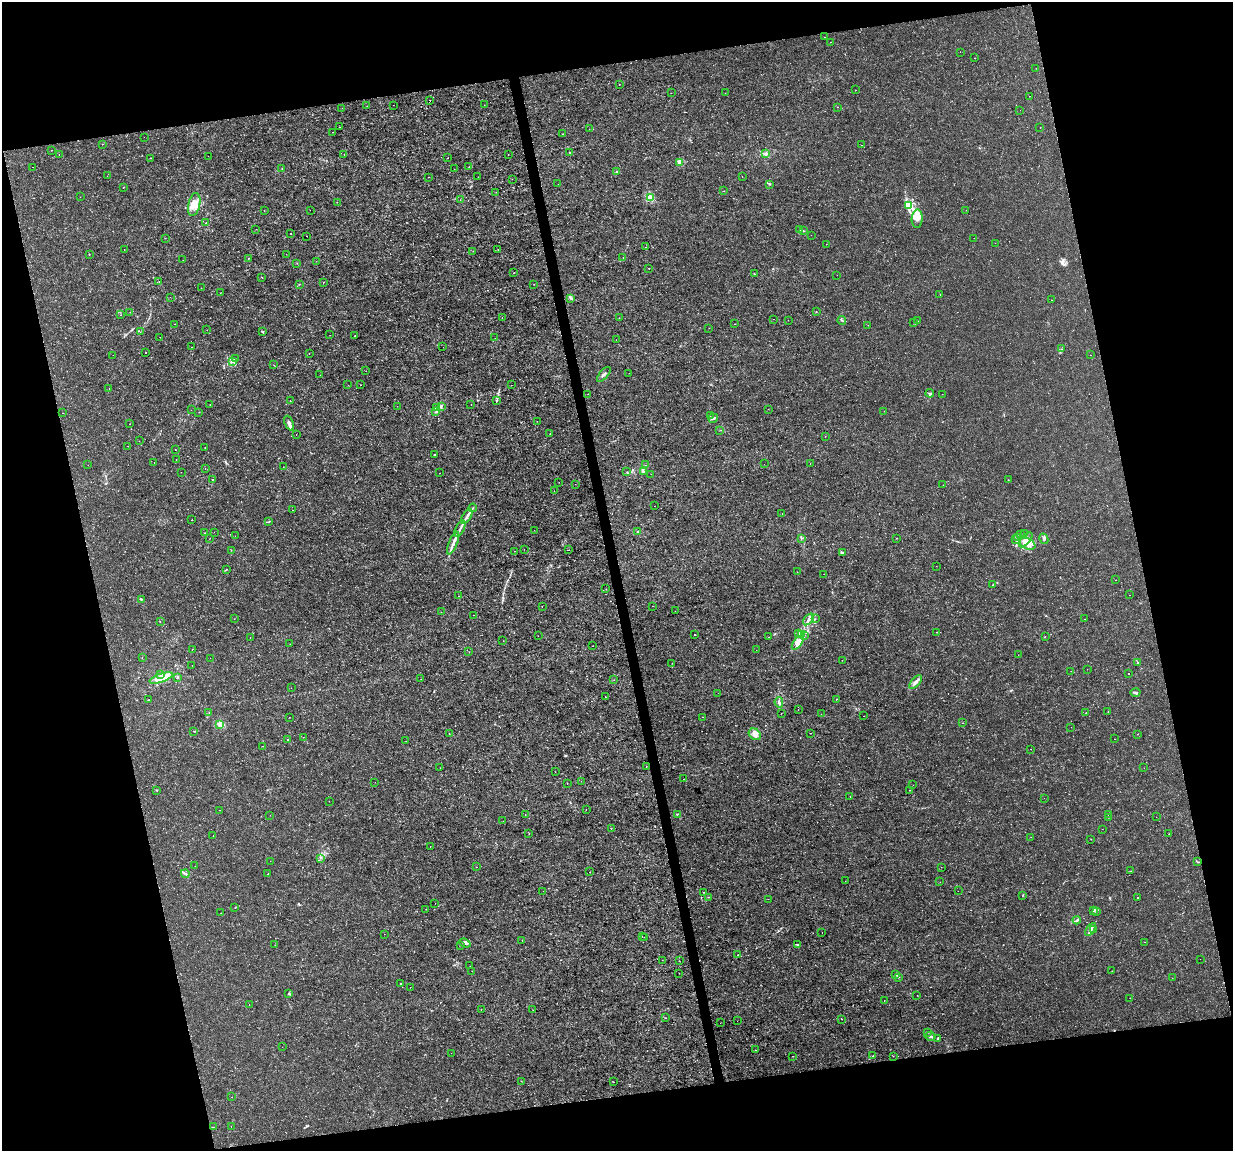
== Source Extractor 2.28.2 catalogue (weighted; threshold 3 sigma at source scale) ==
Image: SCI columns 1-4922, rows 79-4671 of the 4922 x 4703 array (HDU 1 of 3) = the unmasked area's bounding box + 8 px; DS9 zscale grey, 4 x 4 block average (1 PNG px = mean of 4 x 4 image px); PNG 1235 x 1153 px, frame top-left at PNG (2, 2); each listed source drawn as its Kron ellipse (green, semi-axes under 4 px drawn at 4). Shown black and unused: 26% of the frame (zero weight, under 3 of 4 exposures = <1% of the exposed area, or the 3 px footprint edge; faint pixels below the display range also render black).
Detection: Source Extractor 2.28.2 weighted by HDU 2 'WHT'. Background -4.10e-05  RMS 7.5e-04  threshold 0.00337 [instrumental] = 3 sigma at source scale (4.5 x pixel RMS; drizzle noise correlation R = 1.50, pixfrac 1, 0.0396/0.0396 arcsec/px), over >= 5 px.
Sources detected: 437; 1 too faint to see at this stretch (4 x 4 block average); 7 cosmic-ray / hot-pixel residue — neither listed nor drawn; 6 coinciding with a brighter row at this scale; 19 inside a brighter listed object's ellipse — not listed separately; the other 404 listed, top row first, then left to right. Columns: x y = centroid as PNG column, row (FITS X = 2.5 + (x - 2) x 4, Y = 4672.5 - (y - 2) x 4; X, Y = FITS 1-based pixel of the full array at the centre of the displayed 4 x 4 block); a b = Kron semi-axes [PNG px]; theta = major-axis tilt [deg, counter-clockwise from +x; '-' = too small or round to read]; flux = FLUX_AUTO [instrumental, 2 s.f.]
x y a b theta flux
824 37 2 2 - 0.11
830 42 2 2 - 0.16
960 52 2 2 - 0.071
975 58 2 2 - 0.13
1036 68 2 2 - 0.084
619 84 2 2 - 0.12
856 90 2 2 - 0.14
671 93 2 2 - 0.077
725 93 2 2 - 0.12
1030 96 2 2 - 0.091
430 100 2 2 - 0.27
393 105 2 2 - 0.15
484 105 2 2 - 0.11
367 106 2 2 - 0.1
838 107 2 2 - 0.11
342 108 2 2 - 0.092
1020 110 2 2 - 0.053
340 127 2 2 - 0.072
1040 128 2 2 - 0.088
589 129 2 2 - 0.075
332 132 2 2 - 0.17
562 134 2 2 - 0.16
144 137 2 2 - 0.072
102 144 2 2 - 0.19
862 145 2 2 - 0.21
51 150 2 2 - 0.1
569 152 2 2 - 0.3
344 154 2 2 - 0.24
765 154 2 2 - 1.4
59 155 2 2 - 0.075
508 155 2 2 - 0.11
208 156 2 2 - 0.087
151 158 2 2 - 0.17
448 158 2 2 - 0.12
680 162 4 3 - 0.89
32 167 2 2 - 0.25
469 167 2 2 - 0.079
282 169 2 2 - 0.15
454 169 2 2 - 0.11
616 172 3 2 - 0.38
107 176 2 2 - 0.074
428 177 2 2 - 0.099
478 177 2 2 - 0.13
742 177 2 2 - 0.39
512 179 2 2 - 0.27
558 184 2 2 - 0.085
770 184 2 2 - 0.42
123 187 2 2 - 0.55
724 191 2 2 - 0.25
496 192 2 2 - 0.13
80 197 2 2 - 0.1
650 198 2 2 - 18
460 200 2 2 - 0.16
337 202 2 2 - 0.075
194 204 11 6 77 4
908 205 4 3 - 1.2
310 210 2 2 - 0.062
966 210 2 2 - 0.12
264 211 2 2 - 0.12
917 219 9 5 87 3.1
206 223 2 2 - 0.18
256 229 2 2 - 0.12
800 230 2 2 - 0.57
803 231 2 2 - 0.27
290 234 2 2 - 0.25
811 235 2 2 - 0.23
307 236 2 2 - 0.17
165 238 2 2 - 0.086
974 238 2 2 - 0.081
995 243 2 2 - 0.057
826 244 2 2 - 0.27
646 247 2 2 - 0.2
124 249 2 2 - 0.11
498 250 2 2 - 0.12
473 251 2 2 - 0.082
89 254 2 2 - 0.24
286 254 2 2 - 0.073
623 257 2 2 - 0.075
249 258 2 2 - 0.25
183 260 2 2 - 0.12
316 261 2 2 - 0.075
297 263 2 2 - 0.12
649 268 2 2 - 0.18
514 273 2 2 - 0.097
755 274 3 2 - 0.24
837 275 2 2 - 0.059
262 277 2 2 - 0.27
159 281 2 2 - 0.13
323 282 2 2 - 0.26
299 284 2 2 - 0.15
534 284 2 2 - 0.11
201 288 2 2 - 0.077
221 293 2 2 - 0.096
940 294 2 2 - 0.15
170 297 2 2 - 0.13
571 298 3 2 - 0.63
1052 300 2 2 - 0.21
130 312 2 2 - 0.094
816 312 2 2 - 0.16
120 315 2 2 - 0.086
502 318 2 2 - 0.27
619 318 2 2 - 0.12
774 319 2 2 - 0.081
788 320 2 2 - 0.091
842 320 4 2 - 0.44
917 321 2 2 - 0.19
914 323 2 2 - 0.076
175 324 2 2 - 0.095
734 324 2 2 - 0.15
868 325 2 2 - 0.071
709 328 2 2 - 0.067
207 330 2 2 - 0.11
263 331 3 2 - 0.26
140 332 2 2 - 0.18
330 335 2 2 - 0.28
355 336 2 2 - 0.33
160 337 2 2 - 0.19
495 338 2 2 - 0.073
616 340 2 2 - 0.1
192 347 2 2 - 0.084
443 347 2 2 - 0.099
1061 349 2 2 - 0.16
146 353 2 2 - 0.38
309 354 2 2 - 0.23
113 355 2 2 - 0.13
1090 355 2 2 - 0.18
235 359 2 2 - 0.19
233 361 3 2 - 1.1
274 365 2 2 - 0.25
366 371 2 2 - 0.096
629 373 2 2 - 0.11
604 374 9 2 49 1
320 375 2 2 - 0.078
348 385 2 2 - 0.09
361 385 2 2 - 0.12
511 385 2 2 - 0.071
109 388 2 2 - 0.2
930 393 4 2 - 0.64
588 394 2 2 - 0.075
942 394 2 2 - 0.1
497 400 2 2 - 0.24
290 401 2 2 - 0.2
471 404 2 2 - 0.14
210 405 2 2 - 0.096
397 406 2 2 - 0.24
436 407 4 2 - 0.7
441 407 4 3 - 0.69
768 409 2 2 - 0.086
191 410 2 2 - 0.053
884 411 2 2 - 0.12
199 412 2 2 - 0.12
436 412 4 2 - 0.48
62 413 2 2 - 0.11
710 416 2 2 - 0.13
713 418 5 2 - 1.2
537 421 2 2 - 0.13
289 423 8 3 -65 1.7
129 424 2 2 - 0.14
720 430 2 2 - 0.13
296 434 2 2 - 0.14
550 434 2 2 - 0.12
825 436 2 2 - 0.17
139 441 2 2 - 0.069
128 446 2 2 - 0.16
205 447 2 2 - 0.097
175 450 2 2 - 0.24
434 455 2 2 - 0.32
176 459 2 2 - 0.095
154 462 2 2 - 0.25
810 463 2 2 - 0.082
764 464 2 2 - 0.061
88 465 2 2 - 0.071
646 465 2 2 - 0.12
283 467 2 2 - 0.089
205 468 2 2 - 0.091
643 471 3 2 - 0.46
181 472 2 2 - 0.25
627 472 2 2 - 0.23
439 473 2 2 - 0.096
651 474 2 2 - 0.085
213 479 2 2 - 0.13
1008 480 2 2 - 0.18
559 482 2 2 - 0.076
575 484 2 2 - 0.069
943 485 2 2 - 0.1
554 490 2 2 - 0.061
654 506 2 2 - 0.25
473 508 4 2 - 0.55
293 510 2 2 - 0.083
782 514 2 2 - 0.19
467 516 8 2 58 1.7
192 520 2 2 - 0.32
269 522 3 2 - 0.27
460 529 9 2 63 1.2
534 530 2 2 - 0.074
214 532 2 2 - 0.078
638 532 2 2 - 1
204 533 2 2 - 0.45
1024 534 2 2 - 0.12
1020 535 2 2 - 0.28
235 536 2 2 - 0.067
210 538 2 2 - 0.1
801 538 2 2 - 0.21
897 538 2 2 - 0.14
1018 538 2 2 - 0.33
1044 539 5 3 - 0.82
1016 540 3 2 - 0.48
1026 540 9 4 49 3
453 543 12 2 68 1.8
1028 544 8 5 -28 2.9
524 549 2 2 - 0.13
231 550 2 2 - 0.11
569 550 2 2 - 0.46
514 551 2 2 - 0.096
842 553 3 2 - 0.56
936 566 2 2 - 0.11
227 569 3 2 - 0.21
797 572 2 2 - 0.059
824 574 2 2 - 0.11
1115 580 2 2 - 0.15
993 585 3 2 - 0.19
606 589 2 2 - 0.073
1130 595 2 2 - 0.15
458 596 2 2 - 0.19
141 599 2 2 - 0.44
542 606 2 2 - 0.083
653 606 2 2 - 0.076
675 611 2 2 - 0.089
441 612 2 2 - 0.08
474 615 2 2 - 0.066
234 619 2 2 - 0.15
808 619 7 2 50 1.1
815 619 2 2 - 0.21
1084 619 2 2 - 0.14
160 622 2 2 - 0.2
936 632 2 2 - 0.11
799 634 3 2 - 0.43
694 635 2 2 - 0.28
801 635 2 2 - 0.32
538 636 2 2 - 0.081
804 636 2 2 - 0.16
769 637 2 2 - 0.079
1045 637 2 2 - 0.16
250 638 2 2 - 0.082
503 641 2 2 - 0.097
798 643 7 4 52 4.4
290 644 2 2 - 0.087
593 646 2 2 - 0.091
192 649 2 2 - 0.1
756 650 2 2 - 0.084
469 652 2 2 - 0.12
1018 655 2 2 - 0.051
142 658 2 2 - 0.14
210 658 2 2 - 0.15
842 660 2 2 - 0.16
672 663 2 2 - 0.071
1137 663 2 2 - 0.29
192 666 2 2 - 0.086
1087 669 2 2 - 0.2
1071 671 2 2 - 0.091
160 674 2 2 - 0.31
1129 674 2 2 - 0.27
178 677 3 2 - 0.48
161 678 12 3 19 8.4
421 679 2 2 - 0.12
614 680 2 2 - 0.095
916 682 8 3 49 1.8
291 688 2 2 - 0.19
718 693 2 2 - 0.067
1135 693 5 3 - 0.9
605 697 2 2 - 0.27
836 699 2 2 - 0.24
149 700 2 2 - 0.1
779 702 5 2 - 0.8
798 710 2 2 - 0.15
1108 711 2 2 - 0.11
209 712 2 2 - 0.13
1086 712 2 2 - 0.11
781 713 2 2 - 0.098
821 714 2 2 - 0.11
864 716 2 2 - 0.079
289 717 2 2 - 0.1
702 717 2 2 - 0.33
963 723 2 2 - 0.25
220 724 2 2 - 11
1071 727 2 2 - 0.079
194 731 2 2 - 0.26
810 733 2 2 - 0.14
449 734 2 2 - 0.18
755 734 7 5 -39 3
1138 734 2 2 - 0.25
303 737 2 2 - 0.15
287 739 2 2 - 0.13
1114 739 2 2 - 0.094
406 741 2 2 - 0.12
263 746 2 2 - 0.2
1031 749 2 2 - 0.12
646 766 2 2 - 0.11
440 768 2 2 - 0.1
1144 768 2 2 - 0.083
555 772 2 2 - 0.092
683 779 2 2 - 0.086
581 781 2 2 - 0.12
375 782 2 2 - 0.11
567 783 2 2 - 0.097
913 785 2 2 - 0.11
156 790 2 2 - 0.28
909 790 2 2 - 0.12
850 796 2 2 - 0.097
1044 798 2 2 - 0.066
329 801 2 2 - 0.16
219 810 2 2 - 0.19
586 810 2 2 - 0.1
525 814 2 2 - 0.35
677 814 3 2 - 0.36
1108 814 2 2 - 0.17
270 815 2 2 - 0.1
1109 817 2 2 - 0.089
1156 817 2 2 - 0.085
503 821 2 2 - 0.067
611 829 2 2 - 0.095
1102 829 2 2 - 0.11
529 834 2 2 - 0.25
1169 834 2 2 - 0.091
213 836 2 2 - 0.14
1031 837 2 2 - 0.09
1091 839 2 2 - 0.097
430 847 2 2 - 0.39
320 858 2 2 - 0.27
270 861 2 2 - 0.096
1198 862 2 2 - 0.2
195 866 2 2 - 0.47
477 867 2 2 - 0.37
941 867 2 2 - 0.07
1131 871 2 2 - 0.15
590 872 2 2 - 0.15
185 874 4 2 - 0.8
268 874 2 2 - 0.24
845 881 2 2 - 0.078
940 882 2 2 - 0.094
543 891 2 2 - 0.34
958 891 2 2 - 0.059
703 892 2 2 - 0.11
1022 896 2 2 - 0.14
709 897 2 2 - 0.11
1138 897 2 2 - 0.25
768 899 2 2 - 0.42
435 903 2 2 - 0.062
235 908 2 2 - 0.2
426 909 2 2 - 0.1
1094 910 4 2 - 0.64
1097 912 2 2 - 0.18
220 913 2 2 - 0.077
1077 920 4 2 - 0.59
1091 929 7 3 55 1.4
1094 929 3 2 - 0.3
822 933 2 2 - 0.13
384 934 2 2 - 0.071
642 936 2 2 - 0.069
644 937 2 2 - 0.085
522 940 2 2 - 0.13
1145 942 2 2 - 0.078
465 943 6 4 -20 1.4
275 945 2 2 - 0.16
461 945 2 2 - 0.12
797 945 3 2 - 0.4
738 955 2 2 - 0.12
1200 959 2 2 - 0.18
662 960 2 2 - 0.078
679 961 2 2 - 0.09
470 966 2 2 - 0.07
472 971 2 2 - 0.11
1112 971 2 2 - 0.14
679 973 2 2 - 0.11
895 975 3 3 - 0.69
898 977 3 2 - 0.3
1172 978 2 2 - 0.089
400 984 2 2 - 0.45
410 987 2 2 - 0.16
289 993 3 2 - 0.41
917 995 2 2 - 0.11
1130 998 2 2 - 0.073
884 1000 2 2 - 0.13
249 1005 2 2 - 0.22
481 1009 2 2 - 0.28
533 1010 2 2 - 0.11
666 1018 2 2 - 0.25
842 1019 2 2 - 0.14
737 1021 2 2 - 0.071
720 1023 2 2 - 0.2
928 1032 2 2 - 0.22
930 1036 5 3 - 1
938 1038 3 2 - 0.34
282 1047 2 2 - 0.14
756 1050 2 2 - 0.43
451 1053 2 2 - 0.2
793 1056 2 2 - 0.12
873 1056 2 2 - 0.18
893 1056 2 2 - 0.1
521 1081 2 2 - 0.095
613 1082 2 2 - 0.11
232 1097 2 2 - 0.13
231 1126 2 2 - 0.12
213 1127 2 2 - 0.24
Diffuse or blended objects may show on this block-average render without a row.